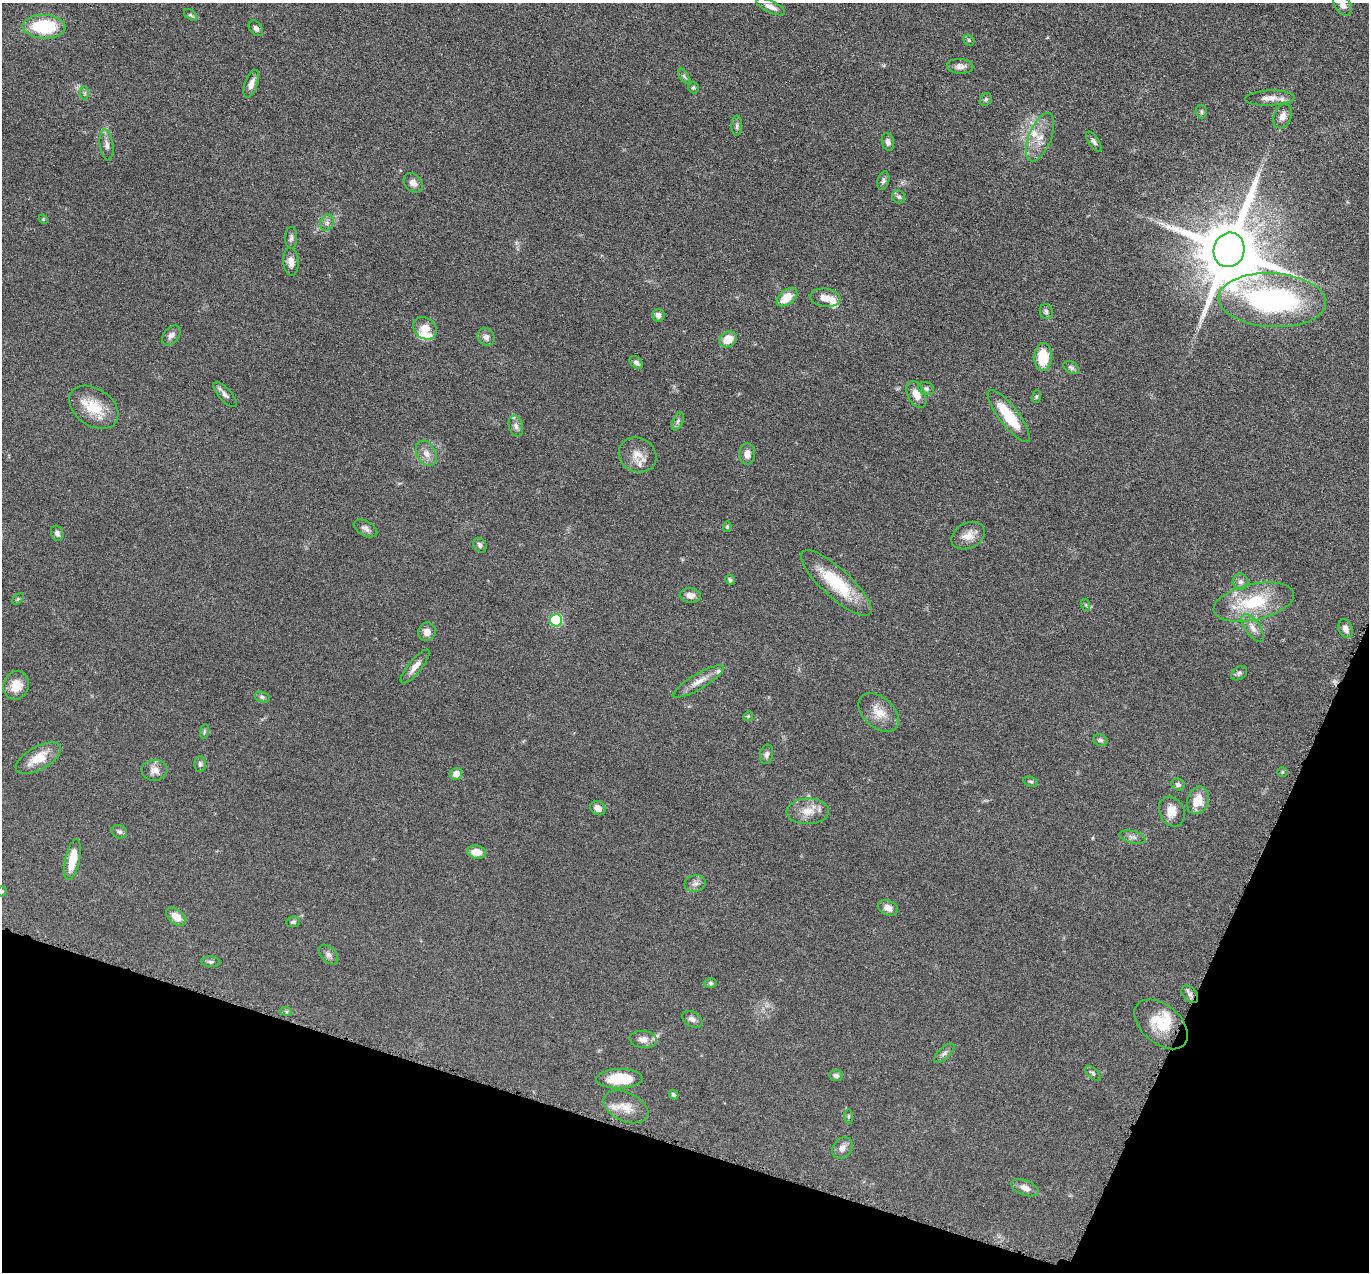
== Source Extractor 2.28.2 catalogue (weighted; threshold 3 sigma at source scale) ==
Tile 15 of 4 x 4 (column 3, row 4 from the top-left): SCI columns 2740-4106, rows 273-1542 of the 5480 x 5495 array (HDU 1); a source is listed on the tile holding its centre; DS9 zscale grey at full resolution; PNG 1371 x 1274 px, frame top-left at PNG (2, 3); each listed source drawn as its Kron ellipse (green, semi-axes under 4 px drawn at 4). Shown black and unused: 16% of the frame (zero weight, under 4 of 8 exposures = <1% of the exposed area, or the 3 px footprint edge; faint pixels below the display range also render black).
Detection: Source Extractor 2.28.2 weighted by HDU 2 'WHT'; one run over the whole footprint, this tile lists its part. Background 0.0445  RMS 0.0037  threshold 0.0153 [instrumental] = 3 sigma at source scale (4.09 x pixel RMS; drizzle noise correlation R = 1.36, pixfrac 0.8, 0.05/0.05 arcsec/px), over >= 5 px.
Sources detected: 124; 10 inside a brighter listed object's ellipse — not listed separately; the other 114 listed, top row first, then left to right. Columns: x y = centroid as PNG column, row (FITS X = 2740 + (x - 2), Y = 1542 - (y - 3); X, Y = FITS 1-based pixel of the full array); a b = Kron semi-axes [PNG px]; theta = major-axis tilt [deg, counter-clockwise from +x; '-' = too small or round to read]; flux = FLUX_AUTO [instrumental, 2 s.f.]
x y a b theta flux
1343 5 12 8 -55 2.1
771 7 15 5 -25 2.1
191 15 7 4 -34 0.6
44 27 21 12 -2 20
256 28 9 6 -53 1.2
969 40 6 5 - 0.51
960 66 13 7 -2 2
684 76 9 4 -54 0.68
251 84 14 6 70 2.2
693 88 6 5 - 0.56
85 93 7 4 -89 0.69
1270 98 25 7 2 3.2
986 99 7 5 58 0.62
1201 112 7 5 -75 0.65
1283 116 12 8 69 2.2
737 126 10 5 89 0.89
1040 137 26 11 68 5.4
888 142 9 6 -76 1.4
1094 142 11 5 -56 0.99
107 145 16 6 -82 1.7
883 181 9 5 74 0.94
413 183 11 8 -46 1.8
899 197 7 6 - 0.86
43 219 5 4 - 0.3
327 223 8 6 69 1.2
291 238 11 6 88 1.1
1229 250 17 15 74 3700
291 262 14 7 -86 2.5
787 297 12 7 38 5.4
825 298 15 9 -7 3.2
1272 300 54 27 -3 94
1046 312 7 6 - 0.91
658 315 6 6 - 1.4
425 328 13 10 -38 4.7
171 335 11 7 49 1.5
486 337 9 8 - 1.5
728 339 9 7 33 5.6
1043 357 14 9 89 10
636 363 8 5 -44 1.1
1071 368 9 5 -31 0.85
926 389 8 6 -16 0.91
916 394 14 8 -64 3.8
225 395 16 6 -47 1.4
1036 396 6 4 70 0.46
94 407 27 18 -34 10
1009 416 32 9 -52 13
678 421 9 5 64 1
516 426 11 7 -76 1.4
426 453 13 9 -61 2.6
747 454 10 8 -90 2.2
638 455 19 17 -28 5
727 527 5 4 - 0.45
365 528 13 7 -29 1.5
57 533 8 6 -67 1.1
968 536 18 12 26 3.9
480 545 8 6 -54 1
730 580 5 4 - 0.62
1241 582 8 8 - 1.4
836 583 46 14 -42 17
690 595 10 7 -6 2.4
18 599 7 4 44 0.47
1254 602 41 18 13 19
1086 605 6 4 -72 0.42
556 620 6 6 - 33
1253 628 16 7 -55 2.6
1346 629 10 7 -68 1.8
427 632 9 8 - 2.1
415 666 21 6 51 2.8
1239 673 9 6 36 0.89
698 681 29 7 31 3.8
16 685 14 12 71 5.1
262 697 8 5 -15 0.86
879 712 23 15 -42 5.6
748 716 5 4 - 0.43
204 731 7 4 81 0.53
1100 740 7 5 -19 0.94
767 754 10 6 76 1.1
38 758 25 11 29 7.2
200 764 8 5 -90 0.92
155 770 13 10 3 2.8
1282 772 5 4 - 0.42
456 774 6 5 - 3.1
1031 782 7 5 -17 0.63
1178 784 7 6 - 0.97
1198 800 14 10 68 6
598 808 8 6 -37 2.4
808 811 21 13 1 5.2
1172 812 15 12 -63 4.1
119 832 8 6 -27 0.99
1132 837 13 6 -13 1.4
476 852 10 6 -9 4
72 859 21 7 78 7.5
695 884 10 8 14 1.7
2 891 5 4 - 0.48
888 908 10 7 -22 2.3
176 917 11 7 -38 3.6
293 922 7 5 4 0.75
328 955 12 7 -45 1.4
211 962 9 5 -6 0.81
711 983 6 5 - 0.59
1190 994 10 6 -48 1.4
286 1011 6 4 -20 0.48
692 1019 11 7 -32 1.6
1161 1024 31 19 -40 11
643 1039 13 8 -6 2.4
944 1053 13 5 42 1.1
1093 1073 9 5 -41 0.73
836 1076 6 5 - 0.96
619 1079 23 9 1 12
674 1095 5 4 - 0.62
626 1107 23 14 -24 5.1
848 1116 7 4 -85 0.52
842 1148 12 9 52 2.1
1025 1188 14 7 -21 2.5
Isophote crosses this tile's border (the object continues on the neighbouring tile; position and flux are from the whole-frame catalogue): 2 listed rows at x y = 1343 5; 2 891